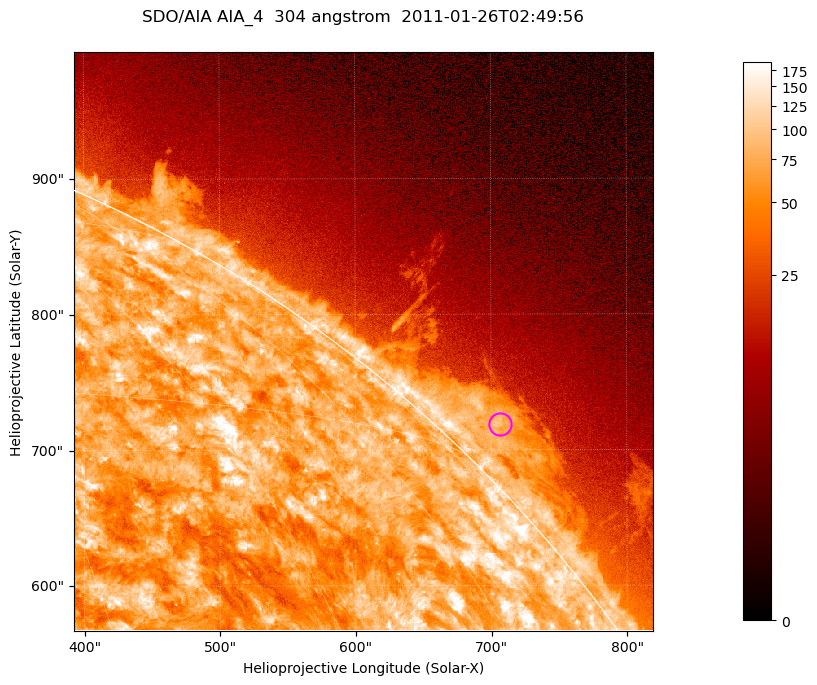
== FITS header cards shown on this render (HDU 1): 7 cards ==
TELESCOP= 'SDO/AIA '           / For AIA: SDO/AIA
INSTRUME= 'AIA_4   '           / For AIA: AIA_ATA1, AIA_ATA2, AIA_ATA3 or AIA_AT
WAVELNTH=                  304 / [angstrom] Wavelength
WAVEUNIT= 'angstrom'           / Wavelength unit: angstrom
DATE-OBS= '2011-01-26T02:49:56.127' / [ISO] Date when observation started; ISO 8
CTYPE1  = 'HPLN-TAN'           / CTYPE1; Typically HPLN
CTYPE2  = 'HPLT-TAN'           / CTYPE2; Typically HPLT

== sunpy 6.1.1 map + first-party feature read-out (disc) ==
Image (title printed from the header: SDO/AIA AIA_4  304 angstrom  2011-01-26T02:49:56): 711 x 711 px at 0.6 arcsec/px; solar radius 975 arcsec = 1624 px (partial field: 2.6% of the solar disc is inside the frame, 42% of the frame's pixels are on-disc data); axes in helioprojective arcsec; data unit not stated in the header (colour bar unlabelled)
Orientation: roll -0.132 deg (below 1 deg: not rotated)
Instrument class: DISC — disc imager (sunpy class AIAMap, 304 A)
Bright regions (active regions / flare kernels): reference = the on-disc median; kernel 7 px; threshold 5 sigma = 121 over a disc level ~73.4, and >= 1.15x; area >= 505 px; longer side >= 9 px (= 5.4 arcsec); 0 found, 0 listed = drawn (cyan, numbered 1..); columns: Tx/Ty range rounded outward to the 2 arcsec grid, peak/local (2 s.f.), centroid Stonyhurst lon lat
Off-limb structures (1.02-1.3 R_sun): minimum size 252 px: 6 found; the strongest spans PA ~310..320 deg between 1.02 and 1.06 R_sun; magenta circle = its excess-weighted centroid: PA ~315 deg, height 1.03 R_sun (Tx ~706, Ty ~718 arcsec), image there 3.5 x the reference